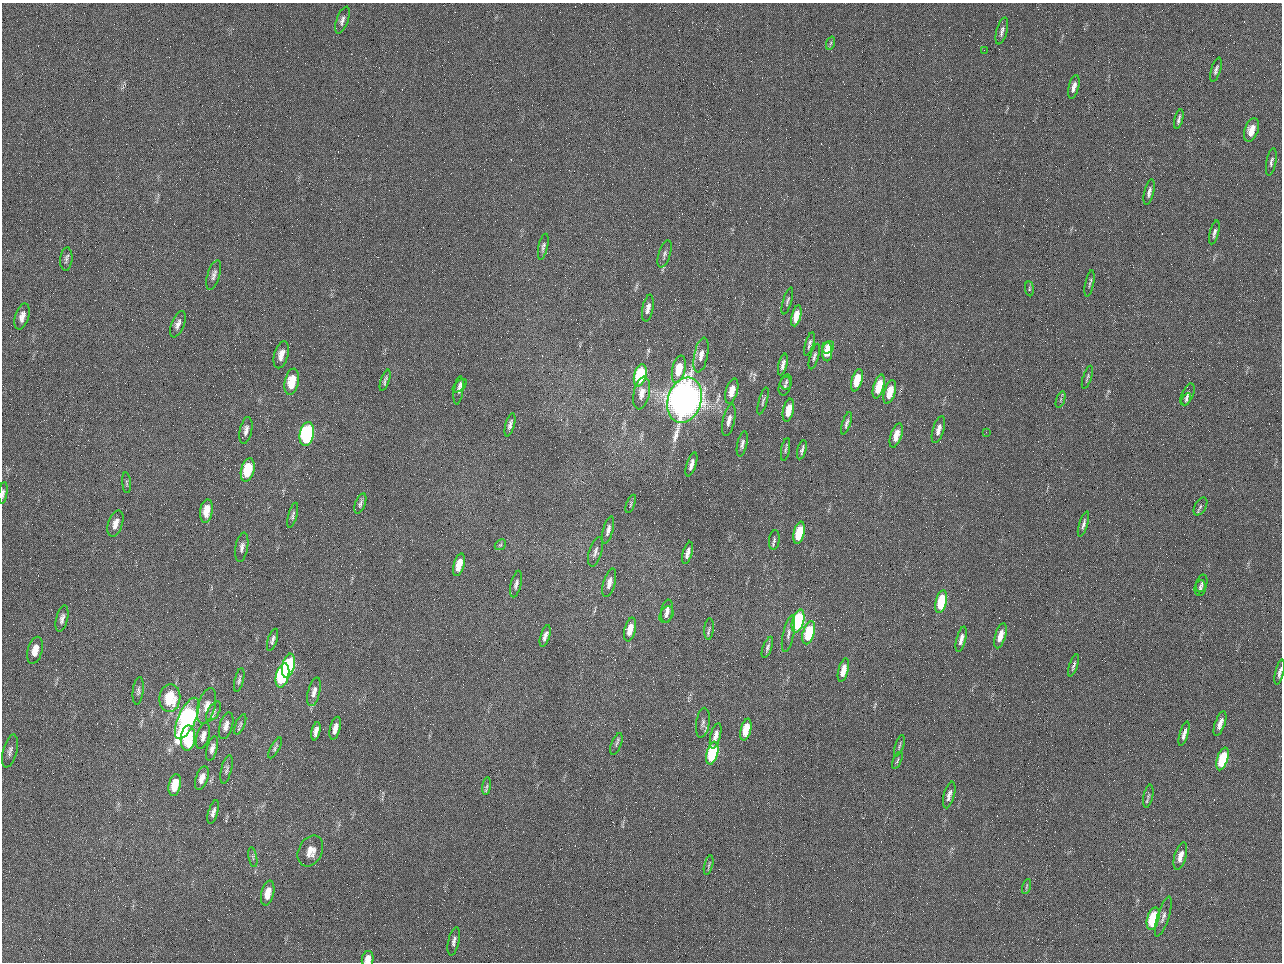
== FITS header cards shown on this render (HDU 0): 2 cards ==
NAXIS1  =                 1280 / length of data axis 1
NAXIS2  =                  960 / length of data axis 2

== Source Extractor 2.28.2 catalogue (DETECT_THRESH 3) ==
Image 1280 x 960 px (HDU 0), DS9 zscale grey, 1 PNG px = 1 image px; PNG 1284 x 964 px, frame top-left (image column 1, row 960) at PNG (2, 3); each listed source drawn as its Kron ellipse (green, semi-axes under 4 px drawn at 4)
Background 2560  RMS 180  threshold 554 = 3 sigma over >= 5 px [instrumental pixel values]
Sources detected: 146; all 146 listed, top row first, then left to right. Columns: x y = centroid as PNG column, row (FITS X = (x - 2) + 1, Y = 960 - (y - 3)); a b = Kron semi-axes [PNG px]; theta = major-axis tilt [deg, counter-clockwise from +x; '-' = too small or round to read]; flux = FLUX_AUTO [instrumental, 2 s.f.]
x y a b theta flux
342 20 14 6 70 5.7e+04
1002 31 14 5 75 5.4e+04
831 43 7 4 70 2.2e+04
984 50 2 2 - 6.4e+04
1216 70 12 4 73 4.0e+04
1074 87 12 5 76 7.1e+04
1179 119 10 3 75 3.3e+04
1251 130 12 6 71 1.7e+05
1271 162 14 5 79 4.0e+04
1149 192 13 5 77 5.0e+04
1214 232 12 4 75 4.4e+04
543 247 13 4 78 3.7e+04
665 254 14 6 72 4.8e+04
66 259 11 6 85 4.6e+04
214 275 15 6 73 5.6e+04
1090 283 13 3 79 2.9e+04
1029 289 7 3 -83 1.8e+04
787 301 14 4 73 3.1e+04
648 308 13 5 79 7.7e+04
22 316 13 6 74 9.3e+04
796 316 11 4 75 1.6e+05
178 324 14 6 68 7.3e+04
809 344 12 4 74 3.8e+04
828 347 7 5 51 1.6e+05
827 352 10 5 -89 2.4e+05
281 355 14 7 75 1.2e+05
701 355 18 7 78 1.2e+05
814 356 13 4 74 3.7e+04
783 364 11 4 76 5.6e+04
679 369 14 6 77 3.0e+05
640 375 11 6 75 9.6e+05
1087 377 12 3 72 2.4e+04
385 380 11 3 71 3.1e+04
857 380 11 5 74 3.3e+05
292 382 13 7 79 3.4e+05
786 382 7 5 75 3.0e+04
460 386 8 5 43 3.2e+04
785 386 9 6 75 3.3e+04
879 386 12 5 74 3.4e+05
459 390 14 4 82 5.4e+04
732 391 13 6 74 1.7e+05
890 392 12 5 73 2.5e+05
642 393 16 8 79 1.3e+05
1188 394 12 5 68 4.5e+04
1061 399 9 4 71 2.1e+04
1186 399 6 4 62 2.2e+04
685 400 23 16 73 1.2e+07
763 401 14 4 74 3.1e+04
788 410 12 5 78 2.1e+05
729 420 16 6 77 8.3e+04
847 423 11 4 72 4.1e+04
510 425 12 4 75 4.7e+04
938 429 14 5 73 7.9e+04
246 430 14 6 78 7.1e+04
986 432 2 2 - 8.8e+03
307 434 12 7 79 1.9e+06
896 435 12 5 72 1.8e+05
742 444 13 5 77 4.3e+04
785 449 11 4 80 2.9e+04
802 450 10 3 75 3.5e+04
691 464 12 4 72 7.2e+04
248 470 12 6 76 4.7e+05
127 483 10 4 -85 2.4e+04
3 493 11 4 82 3.5e+04
360 504 11 5 70 3.8e+04
631 504 9 3 69 1.7e+04
1200 506 9 5 60 3.4e+04
206 511 12 6 82 2.1e+05
293 515 13 4 75 3.5e+04
115 524 14 7 71 9.5e+04
1083 524 13 4 73 4.1e+04
608 530 14 5 75 6.0e+04
799 533 11 5 77 5.5e+05
774 540 10 5 83 3.0e+04
500 545 6 4 43 2.1e+04
242 547 15 6 80 6.2e+04
595 552 15 6 74 5.6e+04
688 553 11 4 74 7.7e+04
459 565 12 5 74 2.0e+05
609 583 15 6 75 9.3e+04
1202 583 9 5 73 3.2e+04
516 584 13 5 75 4.9e+04
1200 588 8 5 80 3.2e+04
941 602 12 5 76 6.1e+05
667 611 11 6 81 6.9e+04
666 615 9 6 60 5.0e+04
62 619 13 6 77 5.8e+04
798 621 12 6 75 1.4e+06
709 629 10 4 85 2.8e+04
630 630 12 5 78 2.0e+05
809 633 12 5 74 7.0e+05
788 634 18 5 78 6.1e+04
545 636 11 4 73 5.8e+04
1000 636 13 5 74 1.5e+05
961 639 13 4 76 7.9e+04
273 640 11 4 72 4.0e+04
767 647 11 4 70 3.5e+04
35 650 14 7 75 1.6e+05
1073 665 12 3 70 3.3e+04
288 666 12 6 77 1.4e+06
843 670 12 5 76 1.6e+05
1280 672 12 4 77 4.5e+04
282 675 12 6 77 1.4e+06
239 680 12 4 76 3.3e+04
138 691 14 5 83 4.1e+04
314 692 15 6 75 7.6e+04
170 698 14 10 84 4.8e+05
207 706 18 8 74 1.2e+05
214 711 11 5 59 4.0e+04
187 718 22 9 66 3.3e+06
703 723 15 6 82 5.5e+04
240 724 11 4 67 2.8e+04
1220 724 13 5 71 9.7e+04
226 726 14 6 73 7.6e+04
335 728 12 5 76 9.5e+04
746 730 11 5 76 3.0e+05
316 731 9 4 78 7.1e+04
1184 734 12 4 74 6.1e+04
203 736 13 6 75 7.7e+04
716 736 13 5 76 9.9e+04
188 738 12 7 85 7.0e+05
616 744 11 5 69 3.3e+04
899 746 11 3 72 2.4e+04
275 748 11 4 62 2.9e+04
212 749 13 5 75 6.0e+04
10 751 17 7 75 6.7e+04
712 753 11 5 75 1.0e+06
1222 759 12 5 72 6.6e+05
897 760 9 4 66 2.1e+04
226 769 14 5 76 3.6e+04
202 778 12 6 72 9.9e+04
175 785 11 6 79 2.6e+05
487 786 9 4 82 2.4e+04
949 795 14 5 74 6.8e+04
1148 796 12 4 78 3.2e+04
213 812 12 4 74 5.6e+04
310 851 16 11 63 1.5e+05
1180 856 14 6 75 1.0e+05
253 857 10 3 -80 2.0e+04
709 865 10 3 75 2.3e+04
1026 887 8 3 71 1.9e+04
268 893 13 6 78 1.8e+05
1163 917 21 5 72 6.2e+04
1153 919 11 6 75 9.3e+05
454 941 14 5 77 5.0e+04
368 959 8 5 79 1.1e+05
At the frame edge (FLAGS 8, measured only in part): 3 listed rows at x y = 3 493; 1280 672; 368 959